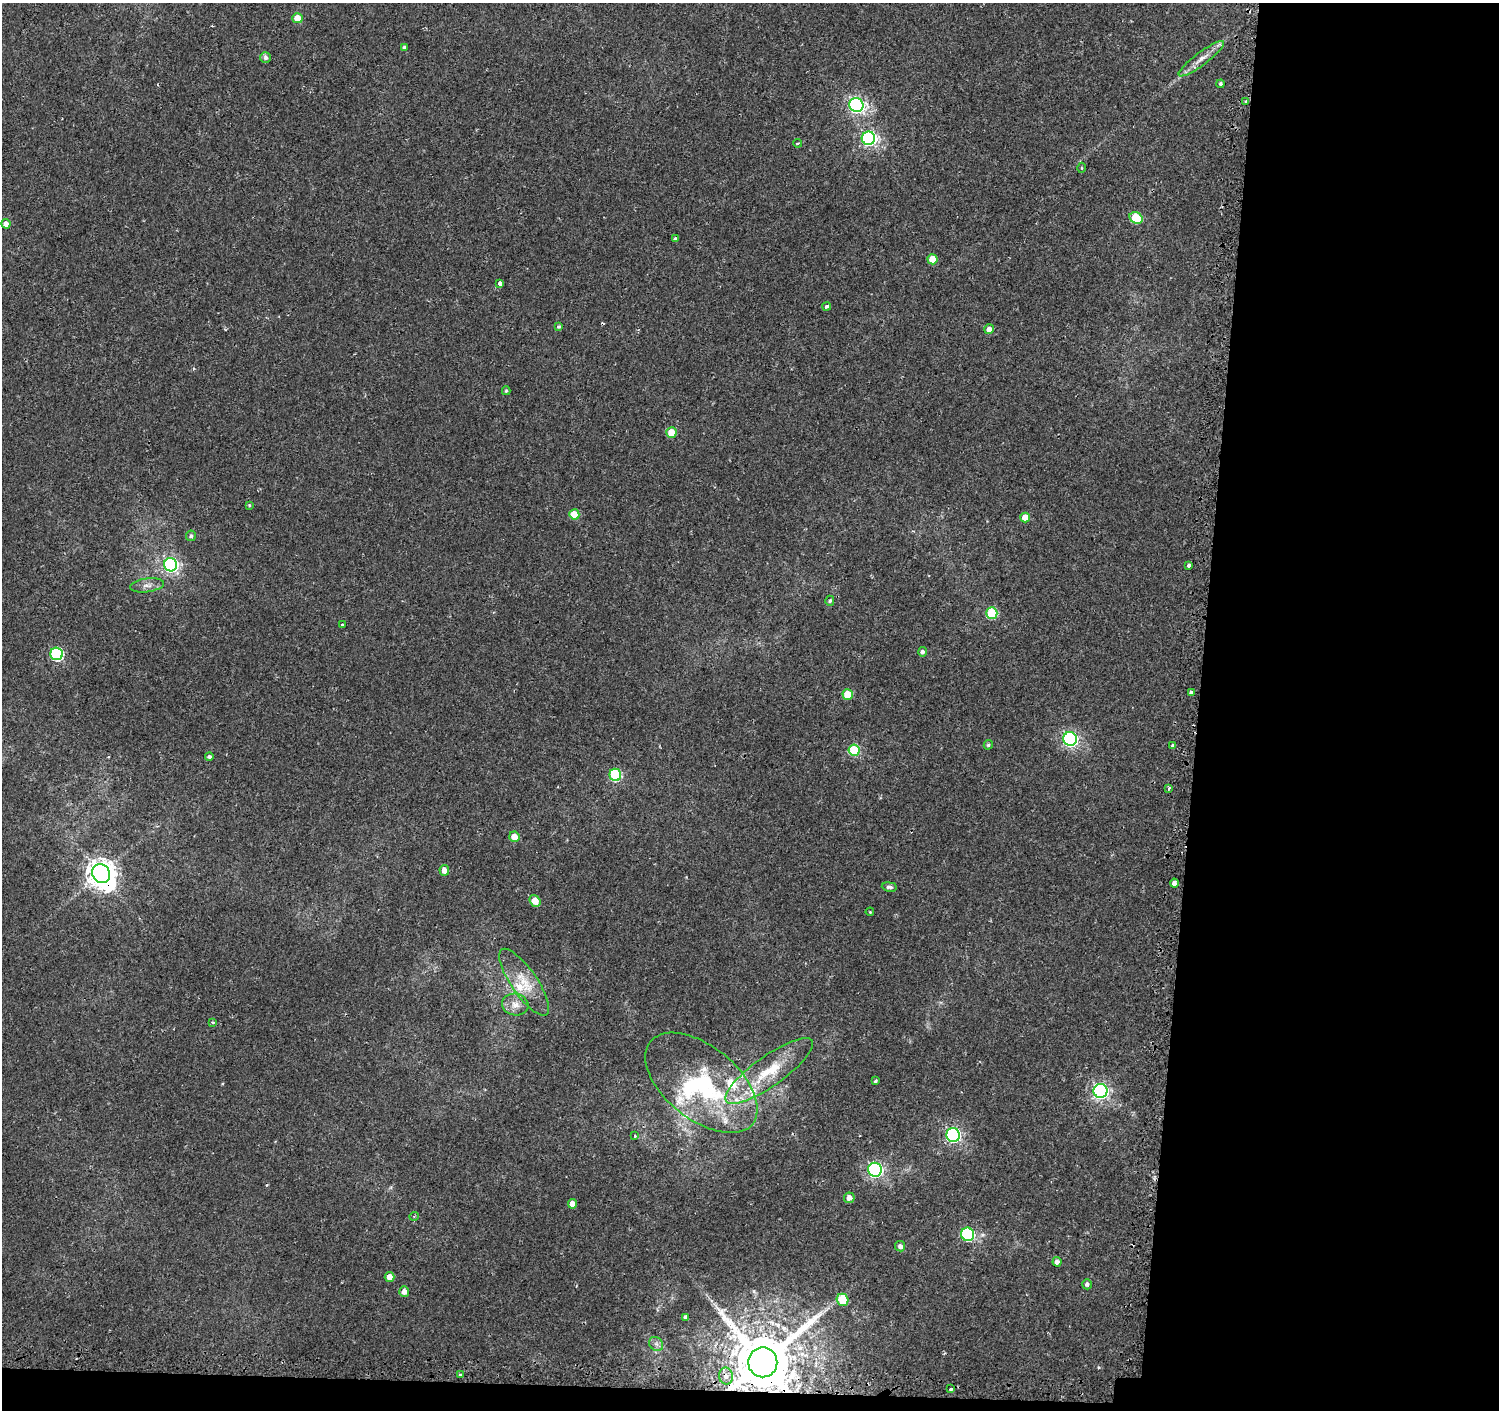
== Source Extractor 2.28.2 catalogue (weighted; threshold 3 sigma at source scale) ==
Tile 9 of 3 x 3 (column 3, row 3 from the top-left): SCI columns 3019-4515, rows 256-1663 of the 4549 x 4788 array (HDU 1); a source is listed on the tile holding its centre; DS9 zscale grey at full resolution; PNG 1501 x 1412 px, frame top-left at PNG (2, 3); each listed source drawn as its Kron ellipse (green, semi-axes under 4 px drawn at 4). Shown black and unused: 21% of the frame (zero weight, under 2 of 3 exposures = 3% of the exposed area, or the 3 px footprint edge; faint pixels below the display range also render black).
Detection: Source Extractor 2.28.2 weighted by HDU 2 'WHT'; one run over the whole footprint, this tile lists its part. Background 0.00251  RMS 0.0027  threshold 0.0121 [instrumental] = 3 sigma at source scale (4.5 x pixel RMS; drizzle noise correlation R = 1.50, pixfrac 1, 0.0396/0.0396 arcsec/px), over >= 5 px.
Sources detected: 82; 1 inside a brighter object's white glare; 2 cosmic-ray / hot-pixel residue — neither listed nor drawn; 5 inside a brighter listed object's ellipse — not listed separately; the other 74 listed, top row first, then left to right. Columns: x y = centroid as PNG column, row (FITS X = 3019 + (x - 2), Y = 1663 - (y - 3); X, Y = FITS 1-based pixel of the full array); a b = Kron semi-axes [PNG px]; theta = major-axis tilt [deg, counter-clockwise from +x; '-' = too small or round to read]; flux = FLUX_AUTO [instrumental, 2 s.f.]
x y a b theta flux
297 18 5 5 - 4.3
404 47 3 3 - 0.45
266 57 5 5 - 0.87
1201 59 28 6 37 3
1220 84 4 4 - 0.51
1246 102 4 3 - 3
856 105 7 7 - 81
868 138 7 6 - 73
798 143 4 3 - 0.36
1081 168 5 3 - 0.27
1136 218 7 5 -28 11
6 224 5 4 - 1.5
675 238 4 4 - 0.49
933 259 5 5 - 5.3
500 283 4 3 - 2.8
827 307 4 3 - 1.4
559 327 4 3 - 1.1
989 329 5 5 - 1.7
506 391 4 3 - 0.34
671 432 5 5 - 5.4
249 505 4 3 - 0.28
574 514 5 5 - 5.5
1025 517 5 5 - 3.2
191 536 5 5 - 0.68
171 565 7 6 - 62
1189 565 3 3 - 1.6
147 585 17 7 8 1.6
830 601 5 4 - 0.46
992 613 6 5 - 15
342 625 3 3 - 0.75
923 652 5 4 - 0.81
57 654 6 6 - 33
1191 693 3 3 - 0.77
848 695 5 5 - 6.1
1070 739 7 6 - 64
988 745 5 4 - 0.47
1172 745 3 3 - 1.5
854 750 5 5 - 14
209 757 4 4 - 0.57
615 775 6 6 - 24
1169 788 3 3 - 0.76
514 837 5 5 - 3.1
444 870 5 4 - 2
101 874 10 8 -56 350
1174 883 4 4 - 4.1
889 887 7 4 -7 0.8
535 901 6 5 - 3.7
870 912 4 3 - 0.22
524 982 39 13 -55 7.1
515 1005 13 11 -11 2.4
213 1022 4 3 - 0.4
769 1071 53 15 35 13
875 1081 4 3 - 0.42
701 1083 66 36 -39 37
1100 1091 7 7 - 86
953 1135 7 6 - 68
635 1136 4 3 - 0.25
875 1170 7 6 - 68
849 1198 5 5 - 1.5
572 1204 4 4 - 1.8
414 1216 5 3 - 0.26
968 1234 7 6 - 28
900 1246 5 5 - 0.92
1057 1262 5 4 - 1.2
389 1277 5 5 - 2.2
1087 1284 5 5 - 0.74
404 1292 5 5 - 1.5
843 1300 6 6 - 7.6
686 1317 4 3 - 0.74
656 1344 8 6 -46 0.97
763 1362 15 14 - 2700
460 1375 4 3 - 2
726 1376 8 7 - 1.5
950 1389 3 3 - 2.2
Overlapping masked pixels (flux is a lower limit): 3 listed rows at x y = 101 874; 763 1362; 726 1376